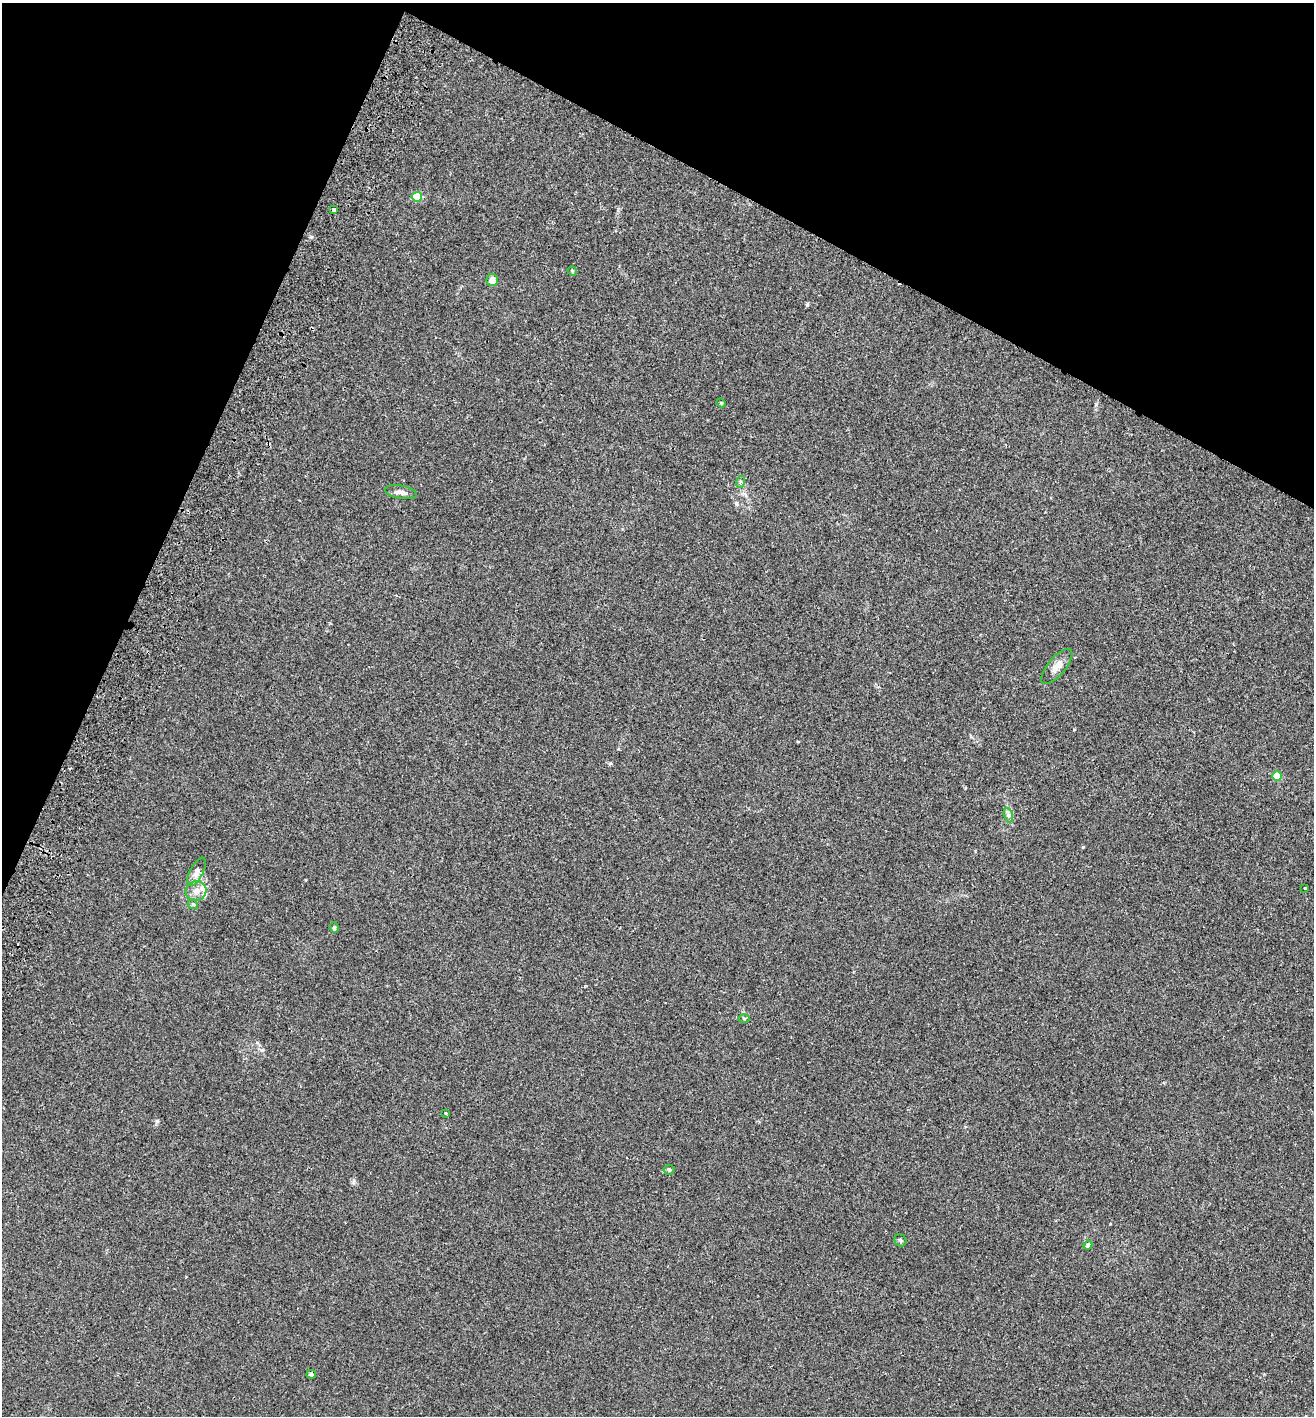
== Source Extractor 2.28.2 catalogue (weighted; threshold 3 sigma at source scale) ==
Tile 2 of 4 x 4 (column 2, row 1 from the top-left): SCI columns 1509-2820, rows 4272-5685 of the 5774 x 5714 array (HDU 1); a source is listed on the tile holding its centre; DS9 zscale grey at full resolution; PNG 1316 x 1418 px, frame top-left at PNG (2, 3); each listed source drawn as its Kron ellipse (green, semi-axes under 4 px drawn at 4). Shown black and unused: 22% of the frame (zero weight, under 2 of 3 exposures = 3% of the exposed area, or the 3 px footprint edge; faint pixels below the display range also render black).
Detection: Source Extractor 2.28.2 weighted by HDU 2 'WHT'; one run over the whole footprint, this tile lists its part. Background 0.0195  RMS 0.0065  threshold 0.0293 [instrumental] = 3 sigma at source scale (4.5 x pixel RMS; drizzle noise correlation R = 1.50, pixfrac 1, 0.05/0.05 arcsec/px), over >= 5 px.
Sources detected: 22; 1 inside a brighter listed object's ellipse — not listed separately; the other 21 listed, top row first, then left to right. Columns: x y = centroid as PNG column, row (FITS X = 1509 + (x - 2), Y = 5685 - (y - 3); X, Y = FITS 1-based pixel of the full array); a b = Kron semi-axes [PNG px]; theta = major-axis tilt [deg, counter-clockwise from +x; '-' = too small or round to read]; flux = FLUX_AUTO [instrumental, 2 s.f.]
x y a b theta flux
417 197 5 5 - 24
334 209 4 3 - 3.8
572 271 5 4 - 0.74
492 280 6 5 - 4.9
721 403 4 4 - 0.64
740 482 6 4 73 0.97
401 492 16 6 -9 3.5
1057 666 22 9 50 5.3
1277 776 5 4 - 18
1008 815 7 4 -72 1.5
196 872 15 6 63 3.4
1305 888 3 3 - 1.1
196 891 10 9 - 4.7
193 904 5 4 - 0.93
334 928 5 3 - 2.3
744 1018 5 3 - 0.72
445 1113 4 3 - 0.65
669 1170 5 5 - 0.92
900 1240 6 5 - 1.1
1088 1245 4 4 - 2.3
311 1374 5 4 - 1.4
Unlisted compact peaks at least as high as the median listed source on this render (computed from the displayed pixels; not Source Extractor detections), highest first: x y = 807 305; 736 503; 157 1121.